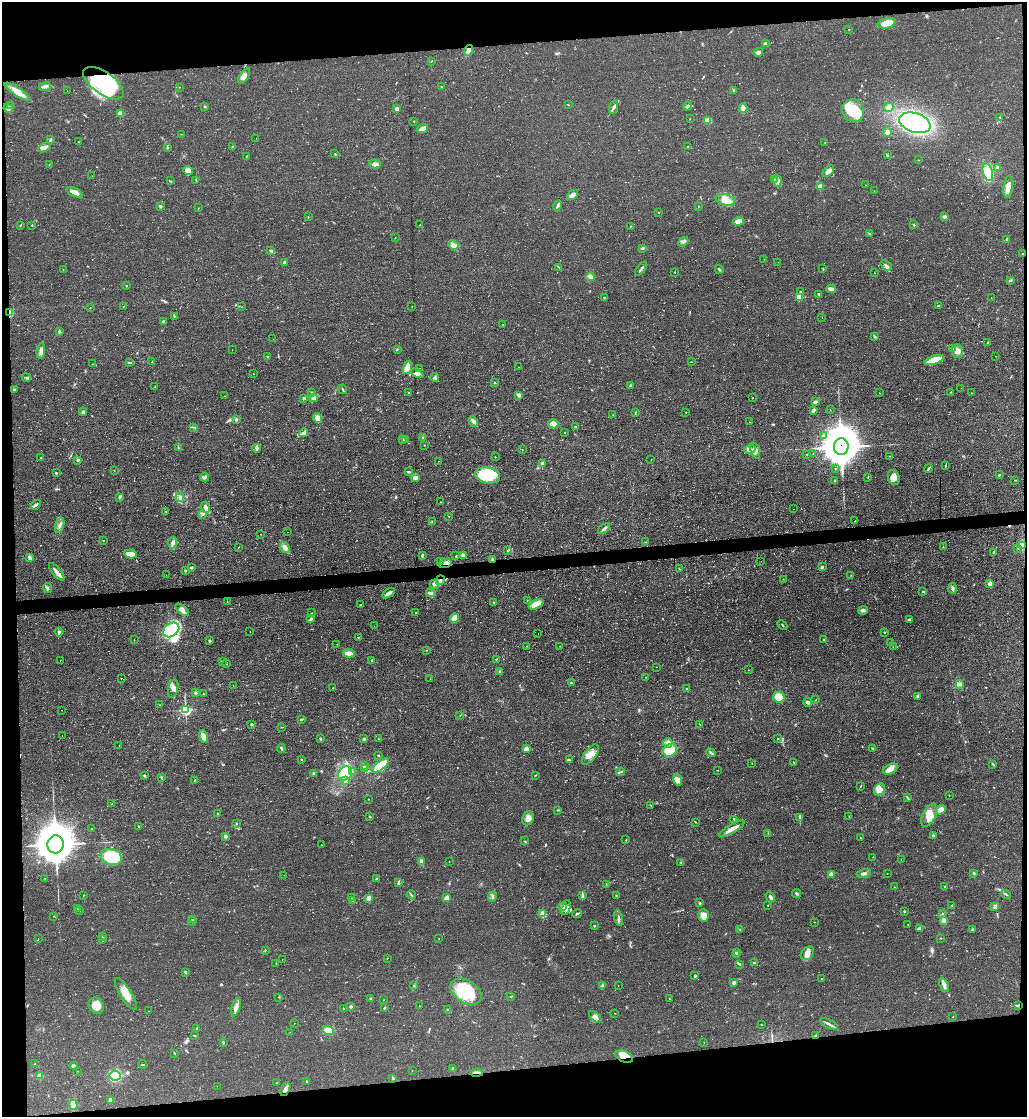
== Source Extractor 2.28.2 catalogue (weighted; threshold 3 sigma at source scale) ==
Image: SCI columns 125-4221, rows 1-4458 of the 4443 x 4458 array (HDU 1 of 3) = the unmasked area's bounding box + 8 px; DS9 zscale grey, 4 x 4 block average (1 PNG px = mean of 4 x 4 image px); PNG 1029 x 1119 px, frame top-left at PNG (2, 2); each listed source drawn as its Kron ellipse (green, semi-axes under 4 px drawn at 4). Shown black and unused: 11% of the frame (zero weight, under 3 of 4 exposures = <1% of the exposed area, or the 3 px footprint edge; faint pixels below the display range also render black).
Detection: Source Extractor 2.28.2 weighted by HDU 2 'WHT'. Background 0.0606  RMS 0.0071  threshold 0.0321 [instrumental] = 3 sigma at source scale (4.5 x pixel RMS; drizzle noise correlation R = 1.50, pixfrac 1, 0.05/0.05 arcsec/px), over >= 5 px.
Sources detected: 553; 1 too faint to see at this stretch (4 x 4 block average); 3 inside a brighter object's white glare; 8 cosmic-ray / hot-pixel residue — neither listed nor drawn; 6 coinciding with a brighter row at this scale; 18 inside a brighter listed object's ellipse — not listed separately; of the other 517, all 500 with FLUX_AUTO >= 0.759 (the completeness limit of this list) listed and drawn (17 fainter detections not listed), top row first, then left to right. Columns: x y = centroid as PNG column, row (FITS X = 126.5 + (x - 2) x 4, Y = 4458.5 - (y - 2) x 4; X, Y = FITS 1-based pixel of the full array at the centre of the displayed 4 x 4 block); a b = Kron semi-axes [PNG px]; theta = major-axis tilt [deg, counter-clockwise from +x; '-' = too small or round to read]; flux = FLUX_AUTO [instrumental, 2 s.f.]
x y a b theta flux
887 23 9 5 12 60
849 29 2 2 - 1.4
766 44 3 2 - 4.6
469 50 5 4 - 21
758 52 5 3 - 13
431 61 3 2 - 3
244 76 9 4 60 20
103 83 23 11 -35 470
442 86 3 2 - 2.7
45 87 6 2 8 9.2
180 87 2 2 - 1.3
733 90 2 2 - 3.7
67 91 2 2 - 0.8
17 92 15 4 -33 35
568 105 2 2 - 2.8
10 106 4 2 - 5.7
687 106 4 3 - 11
205 107 3 2 - 3.2
614 107 7 2 71 9.3
889 107 5 3 - 19
8 108 5 2 - 8.8
743 108 5 3 - 37
397 109 3 2 - 25
853 111 11 11 - 150
120 113 2 2 - 110
1000 117 2 2 - 1.9
690 118 2 2 - 1.4
708 120 2 2 - 130
414 121 2 2 - 2.5
915 123 16 9 -18 650
423 129 6 3 22 27
887 132 4 4 - 15
181 134 2 2 - 1.5
256 138 2 2 - 2.5
50 140 3 2 - 8
78 142 3 2 - 3.9
825 142 2 2 - 1.3
232 146 2 2 - 2
688 146 2 2 - 3.4
44 147 7 3 28 13
168 148 3 3 - 4.3
335 154 2 2 - 2.5
887 155 3 2 - 4.2
246 156 2 2 - 1.6
918 160 2 2 - 1.4
49 164 2 2 - 0.87
375 164 6 4 1 14
997 168 3 2 - 8.5
188 170 5 4 - 30
828 171 7 4 45 20
988 172 9 4 -76 150
92 176 2 2 - 0.97
774 179 2 2 - 4
196 180 2 2 - 1.1
171 181 2 2 - 1.6
777 181 6 3 -84 11
866 185 2 2 - 0.98
820 186 2 2 - 92
1008 187 11 4 83 27
874 191 2 2 - 1
75 192 9 3 -23 30
572 195 6 3 37 21
726 200 10 5 -12 37
558 205 5 2 - 7.5
160 206 2 2 - 7.5
698 206 2 2 - 1.5
198 208 2 2 - 1.1
659 213 2 2 - 1.6
308 217 2 2 - 1.8
945 217 4 3 - 12
739 221 5 3 - 36
914 224 2 2 - 1.8
20 225 3 2 - 3.1
32 225 2 2 - 1.9
420 225 2 2 - 5.4
630 227 2 2 - 1.5
869 234 2 2 - 3.2
395 238 2 2 - 1.1
1007 239 3 2 - 4.5
683 242 5 3 - 10
454 245 5 4 - 15
642 248 2 2 - 5.7
271 251 3 2 - 2.1
1022 254 2 2 - 2.1
764 259 2 2 - 0.84
285 262 4 2 - 13
778 262 2 2 - 1
886 266 6 3 -36 13
558 267 2 2 - 1.4
641 269 8 2 52 9.9
719 269 4 2 - 8.8
823 269 2 2 - 2.1
63 270 2 2 - 1.3
675 272 2 2 - 5
874 273 2 2 - 1.1
591 277 4 4 - 12
1010 280 3 2 - 5.1
126 286 2 2 - 3
831 289 5 2 - 27
801 292 2 2 - 2.8
818 294 3 2 - 4.7
604 297 2 2 - 2.6
799 297 2 2 - 130
991 298 2 2 - 0.96
939 306 4 2 - 4.7
123 307 2 2 - 1
242 307 2 2 - 1.4
412 307 2 2 - 1.5
90 308 2 2 - 1.5
10 313 4 2 - 32
174 316 2 2 - 3.2
822 317 2 2 - 1.1
163 321 2 2 - 17
503 324 2 2 - 1.1
59 331 3 2 - 4.2
875 337 4 2 - 4.6
273 339 2 2 - 0.82
988 342 2 2 - 3.1
953 348 2 2 - 28
397 349 2 2 - 2.1
232 350 2 2 - 0.99
41 351 8 3 82 17
957 351 7 5 -90 26
996 356 2 2 - 0.97
268 357 2 2 - 3.3
934 360 10 3 19 110
152 361 2 2 - 2
691 362 2 2 - 1.9
129 363 4 2 - 5.3
93 364 2 2 - 1.6
518 367 2 2 - 0.89
407 368 7 4 74 69
419 369 2 2 - 7
417 373 7 4 -27 22
253 374 2 2 - 0.99
26 378 4 2 - 5.3
435 378 5 3 - 8.2
495 382 2 2 - 4.5
630 386 3 2 - 6
155 387 2 2 - 1.1
961 388 2 2 - 0.92
14 389 2 2 - 2.8
343 389 5 2 - 4.7
312 392 2 2 - 3.6
408 392 2 2 - 2.9
950 392 2 2 - 1.5
879 393 2 2 - 1.3
971 393 2 2 - 0.96
519 395 4 3 - 8.2
224 396 2 2 - 1
304 398 3 2 - 8.5
314 398 4 3 - 11
753 398 2 2 - 3.2
815 402 3 2 - 15
813 410 3 2 - 15
830 410 2 2 - 1.4
83 412 4 3 - 8.4
636 412 3 2 - 2.1
686 412 2 2 - 1.8
613 415 2 2 - 1.2
318 418 5 4 - 31
236 419 2 2 - 28
473 421 5 3 - 10
749 422 2 2 - 1.1
553 424 5 4 - 53
576 426 2 2 - 2.7
194 427 4 2 - 3.7
564 432 2 2 - 1.8
303 433 5 3 - 10
824 436 3 2 - 5.8
423 437 3 2 - 3.9
402 439 4 2 - 8.2
405 439 2 2 - 2
424 445 2 2 - 2.5
178 447 2 2 - 2.2
841 447 8 7 - 13000
256 448 4 3 - 13
522 450 2 2 - 1.4
750 450 6 3 22 14
755 451 9 4 -72 20
807 454 2 2 - 1.8
813 454 2 2 - 0.94
890 456 2 2 - 1.3
495 457 2 2 - 2.2
41 458 2 2 - 1.6
77 460 3 2 - 6.9
651 460 2 2 - 1.1
439 461 2 2 - 1.3
542 463 2 2 - 34
946 465 3 2 - 2.8
835 468 2 2 - 1.7
928 468 4 2 - 6.6
114 470 2 2 - 1.3
408 471 4 2 - 5.7
56 473 3 2 - 4.3
488 475 13 8 -13 240
999 475 2 2 - 5.3
204 477 4 2 - 5.9
868 477 2 2 - 1.8
415 478 2 2 - 98
894 478 7 5 -68 35
835 480 2 2 - 2
1015 480 4 2 - 2.1
119 497 2 2 - 2.5
180 497 4 4 - 14
440 502 2 2 - 1.8
36 505 5 2 - 7.2
206 507 5 3 - 21
794 509 2 2 - 1.4
166 511 2 2 - 4.9
203 515 3 2 - 2.6
449 516 2 2 - 2.7
432 521 3 2 - 1.5
855 521 2 2 - 1.5
60 525 8 2 73 11
604 529 7 2 37 9.1
287 532 2 2 - 0.82
261 534 2 2 - 0.85
103 540 2 2 - 3.2
646 542 2 2 - 1.5
173 543 5 3 - 15
1022 545 2 2 - 360
238 547 2 2 - 1.7
285 547 6 3 -57 28
943 547 2 2 - 1.9
1018 548 2 2 - 3.3
507 550 2 2 - 3.5
994 553 4 2 - 11
130 554 6 4 -8 34
422 555 3 2 - 4.9
463 555 4 3 - 9.5
456 556 2 2 - 3.3
30 557 4 2 - 15
493 559 3 2 - 4.4
440 561 4 3 - 8.5
761 561 2 2 - 3.1
445 564 6 3 17 21
191 567 3 2 - 5.6
822 567 3 3 - 6.1
679 569 2 2 - 1.1
185 570 2 2 - 4.5
57 572 10 2 -50 29
166 575 2 2 - 0.78
851 575 2 2 - 1.5
783 579 2 2 - 1.2
440 580 5 2 - 11
990 583 4 4 - 16
434 584 5 4 - 13
47 588 5 2 - 5.7
953 588 5 3 - 11
923 591 2 2 - 1.9
388 593 7 3 33 14
431 593 5 3 - 12
527 600 2 2 - 1.9
227 602 2 2 - 1.6
494 602 3 2 - 2.4
536 604 8 4 25 72
361 605 2 2 - 3.7
182 610 8 4 -42 19
863 610 4 3 - 9.6
312 613 2 2 - 1.4
416 613 2 2 - 4.4
311 618 3 2 - 5.5
455 618 5 3 - 54
910 620 4 2 - 8.7
782 625 5 2 - 3.8
374 626 2 2 - 1.1
171 630 9 6 37 470
250 631 2 2 - 0.77
59 632 4 3 - 7.3
884 632 2 2 - 2.7
538 634 2 2 - 0.76
358 638 2 2 - 1.7
134 640 2 2 - 1.5
824 640 2 2 - 2.1
210 641 3 2 - 4.2
890 643 3 2 - 2.8
337 644 2 2 - 1.2
527 646 2 2 - 1.7
560 646 2 2 - 1.2
893 647 2 2 - 1.3
426 650 2 2 - 1.8
349 653 6 3 -6 23
496 659 2 2 - 2.6
60 660 2 2 - 1.8
372 660 2 2 - 6.9
223 661 2 2 - 1.2
226 664 2 2 - 1.5
657 667 2 2 - 2.2
748 670 2 2 - 0.89
499 672 2 2 - 6.4
646 677 2 2 - 1.5
121 678 2 2 - 3.3
430 679 2 2 - 0.78
571 683 2 2 - 1.8
960 684 3 2 - 4
233 685 2 2 - 1.2
173 688 9 5 79 24
333 688 2 2 - 1.5
687 689 4 2 - 4.1
195 693 4 2 - 6.4
204 694 2 2 - 1.5
917 696 3 3 - 5.4
779 697 6 5 - 62
816 700 2 2 - 2.1
807 702 4 3 - 9.6
160 705 2 2 - 1.3
61 710 2 2 - 1.1
186 710 2 2 - 710
460 715 2 2 - 0.96
301 720 4 2 - 4.2
251 724 3 2 - 4
700 724 2 2 - 1.2
282 727 2 2 - 1.8
62 735 2 2 - 1.2
203 737 6 4 -79 26
378 738 2 2 - 1.4
320 739 3 2 - 4.6
364 739 3 3 - 5.1
778 739 2 2 - 1.7
668 743 5 3 - 14
119 745 2 2 - 1.1
872 748 3 2 - 2.2
281 749 4 2 - 4.8
526 749 3 3 - 20
670 750 7 6 - 110
711 753 5 3 - 7.2
590 754 12 5 54 41
378 755 2 2 - 2.6
301 759 2 2 - 2.7
569 760 4 2 - 5.6
752 763 2 2 - 1.4
794 763 2 2 - 1.6
993 764 3 2 - 2.8
380 765 10 4 37 120
364 766 3 2 - 4.9
365 769 2 2 - 3.2
890 769 8 4 27 25
718 770 2 2 - 1.1
352 771 2 2 - 2.8
621 772 4 2 - 6.7
314 773 3 3 - 5.6
345 773 8 6 47 200
536 775 2 2 - 1.7
144 776 4 2 - 3.7
162 778 3 2 - 5.3
195 780 3 2 - 2.6
345 780 3 3 - 8.1
678 780 6 4 -75 26
861 786 2 2 - 2.1
879 789 6 5 - 31
949 795 2 2 - 1
907 797 4 2 - 5.1
368 799 2 2 - 1.2
112 804 2 2 - 2.7
651 805 2 2 - 1.3
558 810 3 2 - 2.2
941 810 5 4 - 25
217 813 2 2 - 1.6
929 815 12 6 63 47
370 817 2 2 - 4.5
849 817 2 2 - 1.5
528 818 7 5 66 23
800 818 3 2 - 3.9
734 819 4 2 - 3.3
695 822 2 2 - 2.2
236 824 2 2 - 2.3
138 826 2 2 - 2.4
91 829 2 2 - 1.7
732 829 15 3 30 33
768 833 2 2 - 1.5
225 836 2 2 - 12
933 836 3 2 - 7.4
861 838 2 2 - 1.6
626 840 2 2 - 1.8
525 841 2 2 - 1.5
56 844 9 8 - 12000
322 845 2 2 - 0.96
111 857 11 8 -16 180
873 857 2 2 - 1.5
901 860 2 2 - 0.94
421 862 4 3 - 15
449 862 2 2 - 0.76
681 862 2 2 - 1.4
864 873 7 3 15 12
974 873 4 2 - 4.1
831 874 3 3 - 12
887 874 2 2 - 1.2
284 875 2 2 - 1.1
45 878 2 2 - 1.2
377 879 2 2 - 6.2
399 883 3 2 - 5.4
606 884 3 2 - 2.5
895 887 2 2 - 0.98
944 887 2 2 - 1.2
797 893 4 2 - 5.7
1006 894 5 2 - 3.9
83 895 2 2 - 2.5
411 895 5 2 - 4.7
582 896 2 2 - 3.7
616 896 2 2 - 2.4
352 897 3 2 - 2.3
492 897 5 2 - 6.1
770 897 5 2 - 12
369 898 2 2 - 72
446 898 3 3 - 19
352 901 2 2 - 1.5
700 903 2 2 - 6.7
768 905 2 2 - 3.9
562 906 3 2 - 4.6
952 906 3 2 - 3.8
995 907 4 3 - 14
566 908 8 4 71 18
77 909 2 2 - 2.7
79 911 3 2 - 3.7
904 911 2 2 - 9.6
942 913 2 2 - 1.6
543 914 2 2 - 190
577 914 5 2 - 6.1
53 916 2 2 - 0.9
704 916 6 5 - 29
618 918 8 2 -80 10
192 919 2 2 - 12
944 921 3 3 - 15
192 922 4 2 - 5.2
814 922 2 2 - 1.6
908 925 2 2 - 1.1
594 926 2 2 - 8.1
740 929 3 2 - 2.6
919 929 3 2 - 14
972 930 3 2 - 6.1
103 936 2 2 - 3
941 938 3 2 - 1.8
38 939 2 2 - 1.4
439 939 2 2 - 1.3
103 940 4 2 - 6
265 950 2 2 - 3.2
736 952 4 2 - 3.9
807 953 8 5 47 28
737 954 3 2 - 3.8
387 958 2 2 - 2.6
282 959 2 2 - 2.9
276 963 2 2 - 2.2
754 963 3 2 - 4.6
740 964 3 2 - 4.9
185 972 3 2 - 5.3
695 976 3 2 - 3.9
821 979 2 2 - 1.7
734 983 3 3 - 7.3
414 985 2 2 - 1.9
603 985 4 2 - 14
618 985 2 2 - 15
944 985 7 4 -64 17
466 992 17 11 -31 210
126 994 18 5 -57 55
510 996 3 2 - 2.6
279 997 2 2 - 1.2
669 998 2 2 - 1.6
371 999 2 2 - 6.9
384 1000 2 2 - 1.6
96 1005 8 7 - 59
1018 1005 3 2 - 7.8
351 1006 2 2 - 27
419 1006 2 2 - 0.87
236 1007 9 4 72 22
384 1008 3 2 - 3.3
343 1009 3 2 - 2.8
448 1010 2 2 - 5
148 1011 2 2 - 0.8
615 1013 2 2 - 1.7
595 1017 7 4 -42 17
953 1017 2 2 - 1.3
294 1023 2 2 - 0.93
829 1024 10 2 -26 11
761 1025 2 2 - 2.1
197 1028 2 2 - 2.6
328 1030 6 4 -21 54
290 1032 2 2 - 0.91
194 1035 3 2 - 2.8
815 1036 4 2 - 2.9
223 1042 2 2 - 4.4
704 1042 2 2 - 0.79
175 1053 3 2 - 2.4
624 1056 9 5 -24 64
35 1064 2 2 - 3.8
143 1064 4 2 - 3.4
74 1066 4 3 - 9.9
453 1069 3 2 - 3.9
77 1071 2 2 - 0.89
412 1071 2 2 - 1.1
477 1073 6 2 -4 11
40 1075 2 2 - 120
115 1076 5 5 - 110
393 1078 3 2 - 7.1
306 1081 2 2 - 2.7
277 1083 2 2 - 1.3
217 1086 2 2 - 0.87
285 1089 7 3 63 20
110 1100 4 2 - 11
73 1105 5 3 - 41
Overlapping masked pixels (flux is a lower limit): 14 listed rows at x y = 103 83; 1022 254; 939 306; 10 313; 934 360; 841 447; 1022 545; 493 559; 445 564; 440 580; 1018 1005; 624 1056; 477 1073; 285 1089
Diffuse or blended objects may show on this block-average render without a row.